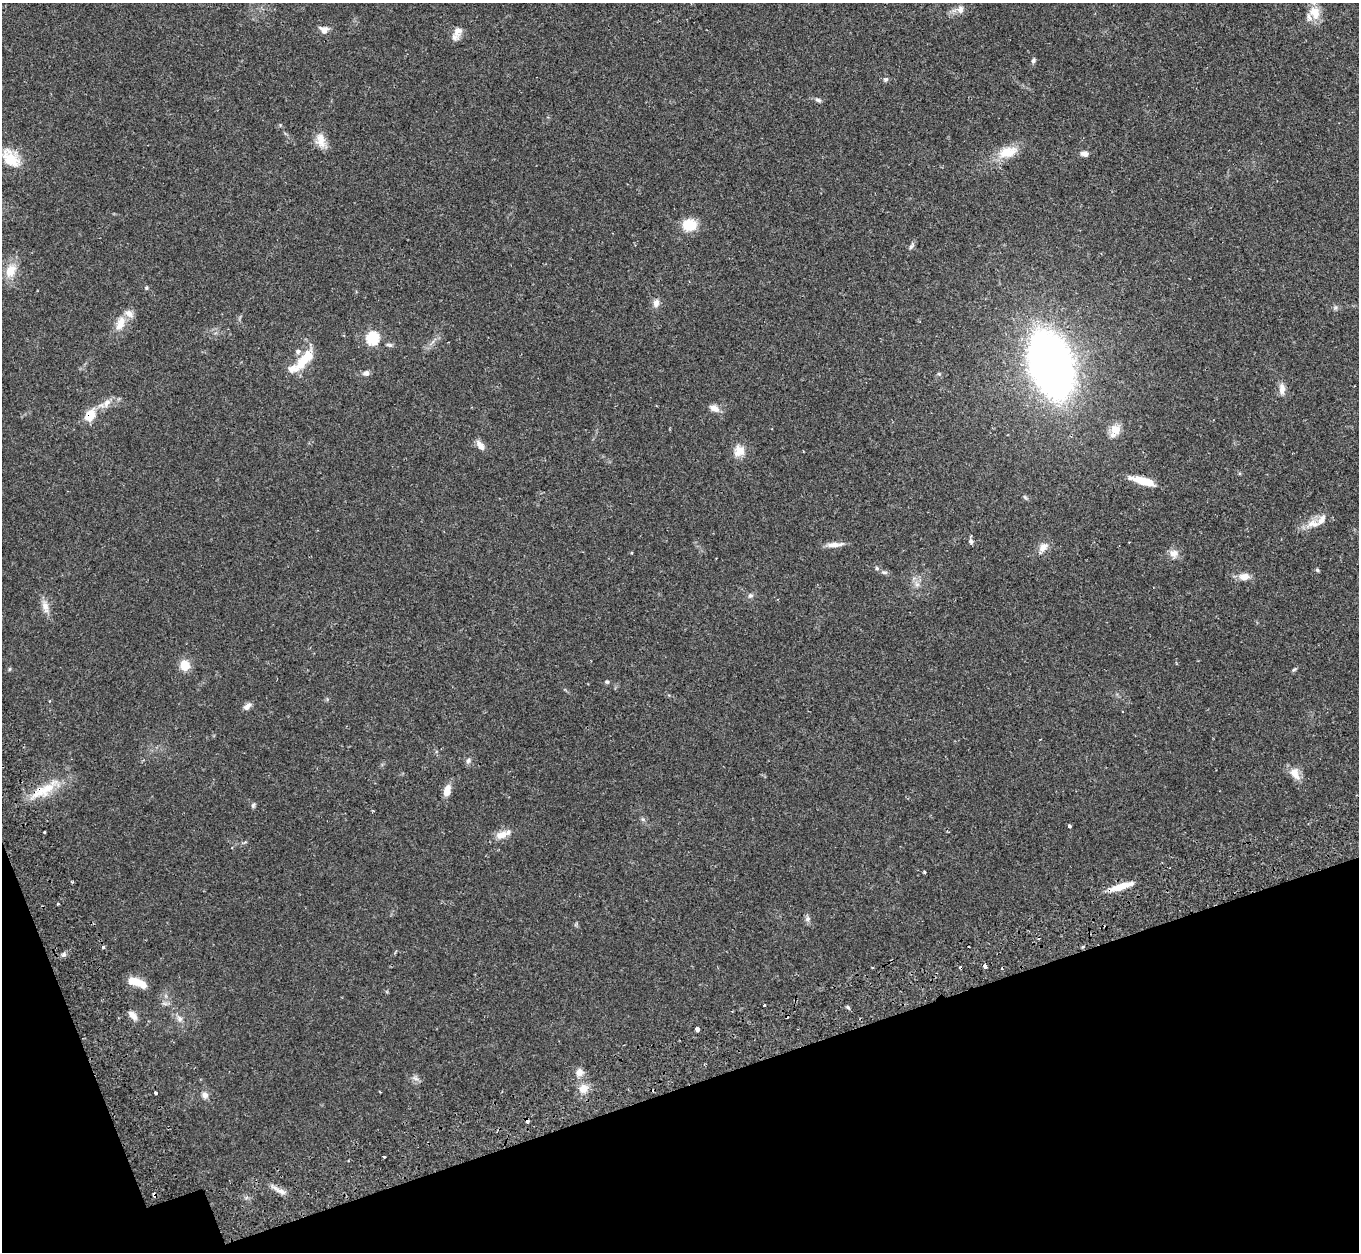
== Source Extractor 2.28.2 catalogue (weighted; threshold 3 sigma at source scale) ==
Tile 14 of 4 x 4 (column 2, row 4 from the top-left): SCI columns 1429-2785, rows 183-1432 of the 5572 x 5527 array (HDU 1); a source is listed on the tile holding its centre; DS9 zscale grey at full resolution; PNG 1361 x 1254 px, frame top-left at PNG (2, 3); no overlay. Shown black and unused: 16% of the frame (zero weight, under 2 of 3 exposures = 4% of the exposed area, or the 3 px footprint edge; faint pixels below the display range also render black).
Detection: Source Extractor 2.28.2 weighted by HDU 2 'WHT'; one run over the whole footprint, this tile lists its part. Background 0.082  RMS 0.0059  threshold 0.0265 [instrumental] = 3 sigma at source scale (4.5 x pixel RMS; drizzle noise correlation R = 1.50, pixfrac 1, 0.05/0.05 arcsec/px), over >= 5 px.
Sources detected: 84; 4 cosmic-ray / hot-pixel residue — not listed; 6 inside a brighter listed object's ellipse — not listed separately; the other 74 listed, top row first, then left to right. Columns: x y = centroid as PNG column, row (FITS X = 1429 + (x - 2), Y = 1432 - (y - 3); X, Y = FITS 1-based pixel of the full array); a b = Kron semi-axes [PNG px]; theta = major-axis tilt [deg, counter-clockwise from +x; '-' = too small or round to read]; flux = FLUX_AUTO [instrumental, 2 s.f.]
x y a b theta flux
960 9 12 9 86 3.1
1315 13 18 13 -70 8.9
324 30 10 9 - 3.9
458 31 15 11 63 4.5
1033 61 6 5 - 1.1
886 79 7 6 - 1.1
818 100 8 5 -23 1.4
321 140 19 12 -80 6.4
1008 152 27 13 16 12
1084 153 8 6 -15 2.7
11 158 21 13 -46 15
689 225 13 11 -2 15
911 246 11 4 55 1.4
10 271 16 11 61 9.3
146 288 5 4 - 0.73
656 303 11 8 75 3
1335 308 6 5 - 1.1
120 323 21 11 68 7.6
373 338 6 6 - 64
304 359 33 12 51 14
1051 365 37 21 -71 690
366 373 8 6 7 2.2
1282 389 15 8 -89 4
107 403 12 7 56 3.8
714 408 13 7 -25 3.9
90 415 14 10 53 9.3
1115 430 14 13 - 6
480 445 13 7 -54 4
739 451 15 14 - 6.4
1144 481 26 8 -17 12
1313 523 18 9 -4 6.1
971 541 7 6 - 1.4
835 545 22 6 5 4.2
1043 547 14 9 45 4.5
1173 553 11 11 - 4
877 568 5 4 - 0.92
1317 570 5 4 - 0.89
884 572 10 4 -5 1.3
1244 576 11 8 5 5.2
917 584 7 4 1 1.5
750 596 7 7 - 1.5
45 607 16 9 -72 4.7
185 665 11 10 - 7.9
1294 670 7 4 38 0.93
607 682 6 5 - 0.92
247 706 11 6 44 2.7
468 761 8 6 59 1.5
1295 774 19 10 -63 6
48 788 35 14 39 16
447 791 12 8 75 5.8
253 805 6 5 - 1.1
1070 826 3 3 - 1.3
44 832 3 3 - 1.2
501 835 16 9 14 5.8
924 872 3 3 - 1.7
1121 886 31 6 17 8.7
808 919 8 7 - 1.7
103 947 3 3 - 1.7
64 954 7 6 - 1.4
137 982 21 9 -14 9
764 1005 3 2 - 0.65
848 1007 6 3 -53 0.84
133 1015 12 7 -48 3.9
180 1019 9 7 -46 2.5
697 1029 4 3 - 8.8
579 1072 9 9 - 3.6
416 1079 9 4 -19 1.5
583 1089 11 11 - 6
156 1093 3 3 - 0.9
205 1095 8 8 - 2.7
527 1121 4 3 - 4.2
384 1157 3 3 - 1.2
281 1191 10 6 -21 2.9
154 1195 6 4 -69 1.4
Overlapping masked pixels (flux is a lower limit): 5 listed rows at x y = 90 415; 48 788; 1121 886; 527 1121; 154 1195